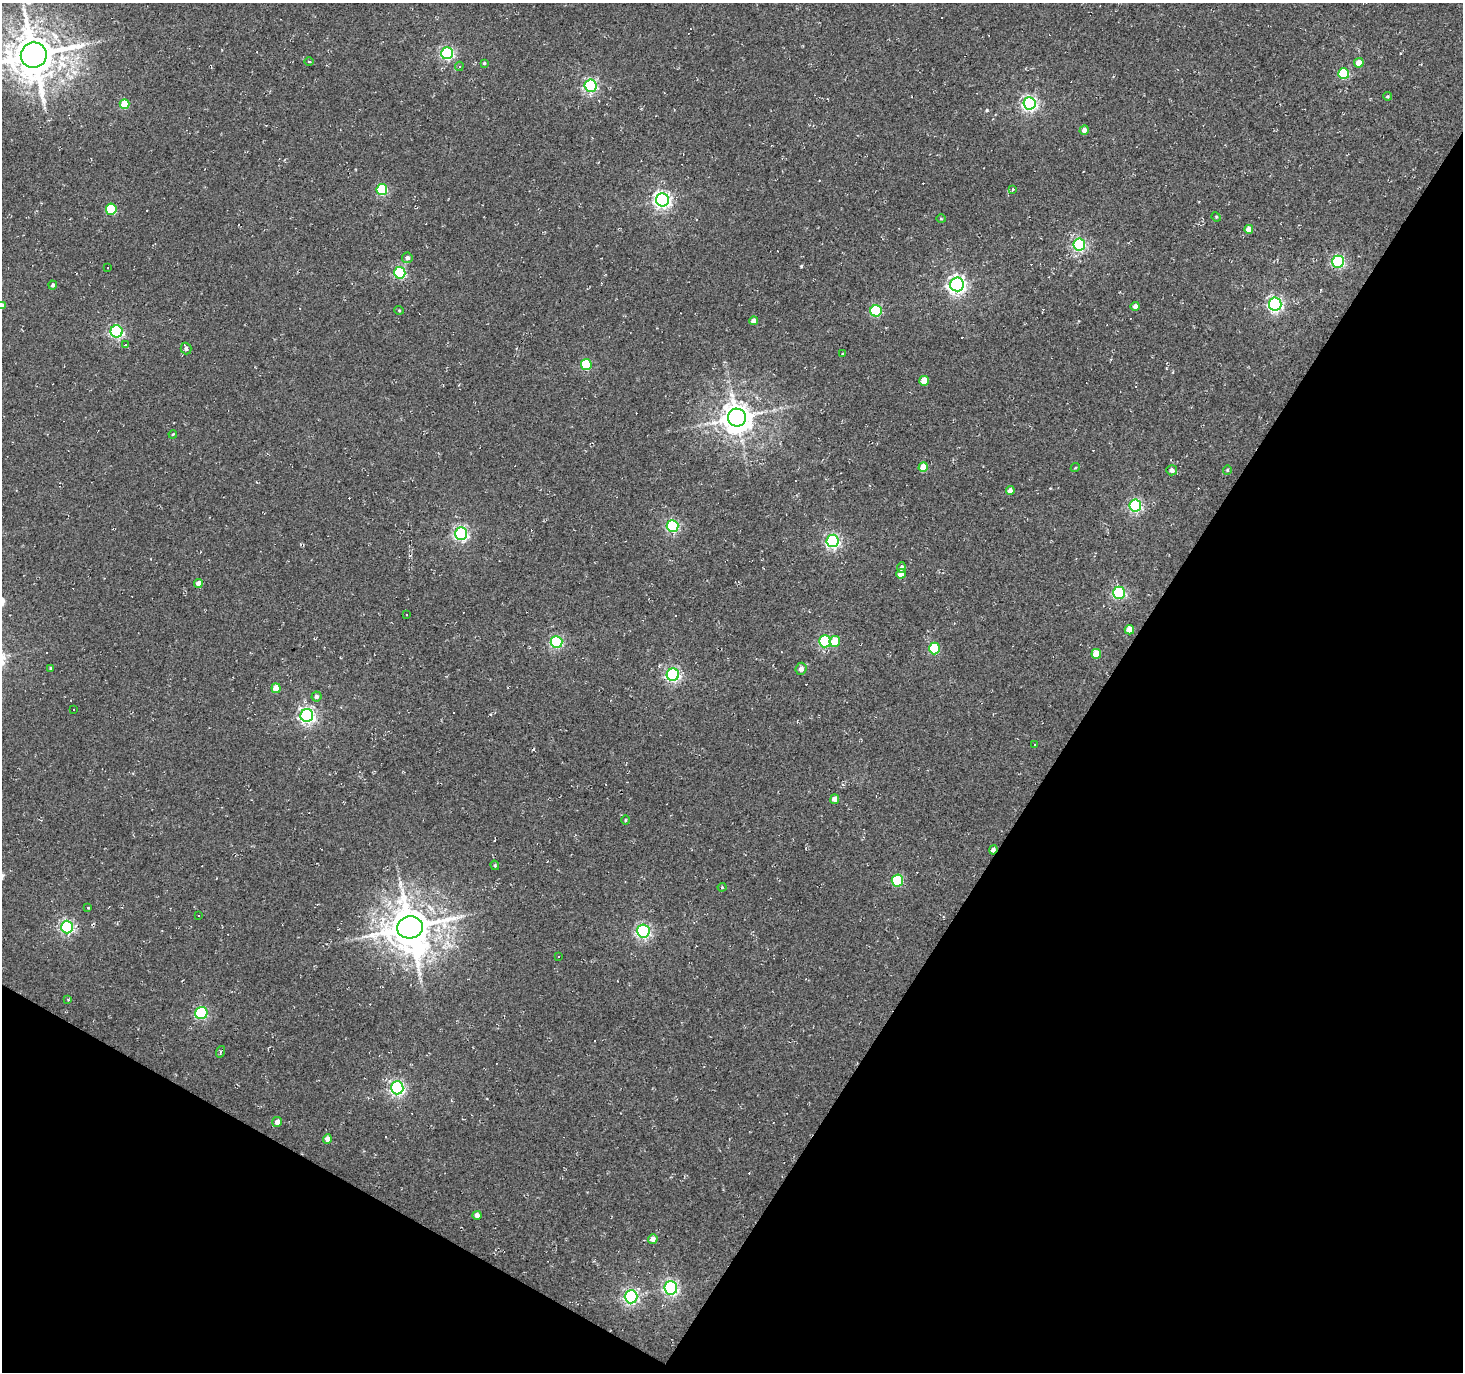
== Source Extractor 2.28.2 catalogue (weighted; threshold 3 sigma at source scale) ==
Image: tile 15 of 4 x 4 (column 3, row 4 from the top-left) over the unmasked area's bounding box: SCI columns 2925-4385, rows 191-1560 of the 5853 x 5930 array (HDU 1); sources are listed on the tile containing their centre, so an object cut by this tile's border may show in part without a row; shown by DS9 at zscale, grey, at full resolution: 1 PNG px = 1 image px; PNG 1465 x 1374 px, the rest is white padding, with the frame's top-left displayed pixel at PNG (2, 3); every listed detection drawn as its Kron ellipse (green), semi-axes under 4 PNG px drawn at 4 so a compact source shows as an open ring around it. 31% of this frame is shown black and not used: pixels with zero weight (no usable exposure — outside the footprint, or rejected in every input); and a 3 px margin inside the footprint's outer edge (the drizzle kernel's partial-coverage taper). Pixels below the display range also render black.
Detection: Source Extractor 2.28.2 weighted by HDU 2 'WHT'; one run over the whole footprint, this tile lists its part. Background 0.0019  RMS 0.0051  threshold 0.0231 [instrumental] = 3 sigma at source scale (4.5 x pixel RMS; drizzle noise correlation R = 1.50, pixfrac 1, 0.0396/0.0396 arcsec/px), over >= 5 px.
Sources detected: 142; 1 inside a brighter object's white glare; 51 cosmic-ray / hot-pixel residue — neither listed nor drawn; the other 90 listed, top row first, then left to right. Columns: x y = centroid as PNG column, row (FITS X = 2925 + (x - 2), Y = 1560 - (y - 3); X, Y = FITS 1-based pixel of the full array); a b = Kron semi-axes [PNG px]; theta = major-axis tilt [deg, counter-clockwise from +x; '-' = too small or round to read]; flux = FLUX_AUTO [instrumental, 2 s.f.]
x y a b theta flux
447 53 6 6 - 92
34 55 13 12 - 2300
309 61 5 3 - 0.43
484 63 4 4 - 0.69
1359 63 5 4 - 6.5
459 66 5 4 - 0.8
1344 74 5 5 - 29
590 86 6 6 - 96
1387 96 4 3 - 0.59
1029 103 6 6 - 150
124 104 5 5 - 14
1084 130 5 4 - 2.5
1013 189 3 3 - 0.51
382 190 5 5 - 43
662 200 6 6 - 200
111 209 5 5 - 32
1216 217 5 4 - 0.56
941 219 5 3 - 0.49
1249 229 4 4 - 5.7
1079 244 6 6 - 95
407 258 5 5 - 1.9
1338 262 6 6 - 80
108 268 3 2 - 0.35
400 273 6 5 - 63
957 284 7 7 - 220
53 285 4 4 - 1.1
1275 304 6 6 - 130
2 306 4 4 - 3.3
1135 306 4 4 - 2.3
399 310 5 3 - 0.44
876 311 5 5 - 41
754 321 4 4 - 3.2
117 331 6 6 - 94
125 345 3 3 - 1.6
186 348 6 5 - 1.8
843 353 4 2 - 0.65
586 365 5 5 - 28
924 381 5 4 - 6.6
737 418 9 9 - 910
173 434 4 3 - 0.46
923 467 5 4 - 10
1075 468 5 3 - 0.53
1172 470 5 5 - 1.9
1227 470 4 4 - 0.61
1010 491 4 4 - 3.5
1135 506 6 6 - 91
673 526 6 6 - 78
461 534 6 6 - 120
833 541 6 6 - 120
902 567 5 4 - 1.6
901 574 5 4 - 7
198 584 4 4 - 4.1
1119 593 6 6 - 77
406 614 3 2 - 0.54
1129 630 5 4 - 5.7
825 641 6 6 - 59
835 641 5 5 - 9.6
556 642 6 6 - 72
934 648 6 5 - 31
1096 654 5 5 - 11
51 668 4 4 - 0.42
801 669 6 5 - 2.4
673 675 6 6 - 110
276 688 5 4 - 7.1
316 696 5 5 - 1.7
74 710 2 2 - 0.51
307 715 6 6 - 160
1034 745 3 2 - 0.37
835 799 5 4 - 3.6
625 820 5 3 - 0.48
993 850 4 4 - 2.1
495 865 5 4 - 0.67
897 880 6 5 - 38
722 887 4 4 - 0.49
88 908 3 3 - 2
199 915 3 2 - 0.67
67 927 6 6 - 100
410 927 13 11 12 1900
643 931 6 6 - 120
558 956 3 2 - 0.66
68 999 4 3 - 0.69
201 1013 6 6 - 63
220 1052 6 4 72 0.74
397 1088 6 6 - 140
277 1122 5 5 - 3.8
327 1139 4 4 - 3.6
477 1215 4 4 - 2.6
653 1239 5 4 - 2.9
671 1288 7 6 - 140
631 1297 6 6 - 130
Overlapping masked pixels (flux is a lower limit): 1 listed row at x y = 993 850
Isophote crosses this tile's border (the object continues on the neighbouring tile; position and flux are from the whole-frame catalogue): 2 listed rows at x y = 34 55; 2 306
Unlisted compact peaks at least as high as the median listed source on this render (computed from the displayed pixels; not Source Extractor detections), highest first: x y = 987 110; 801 266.